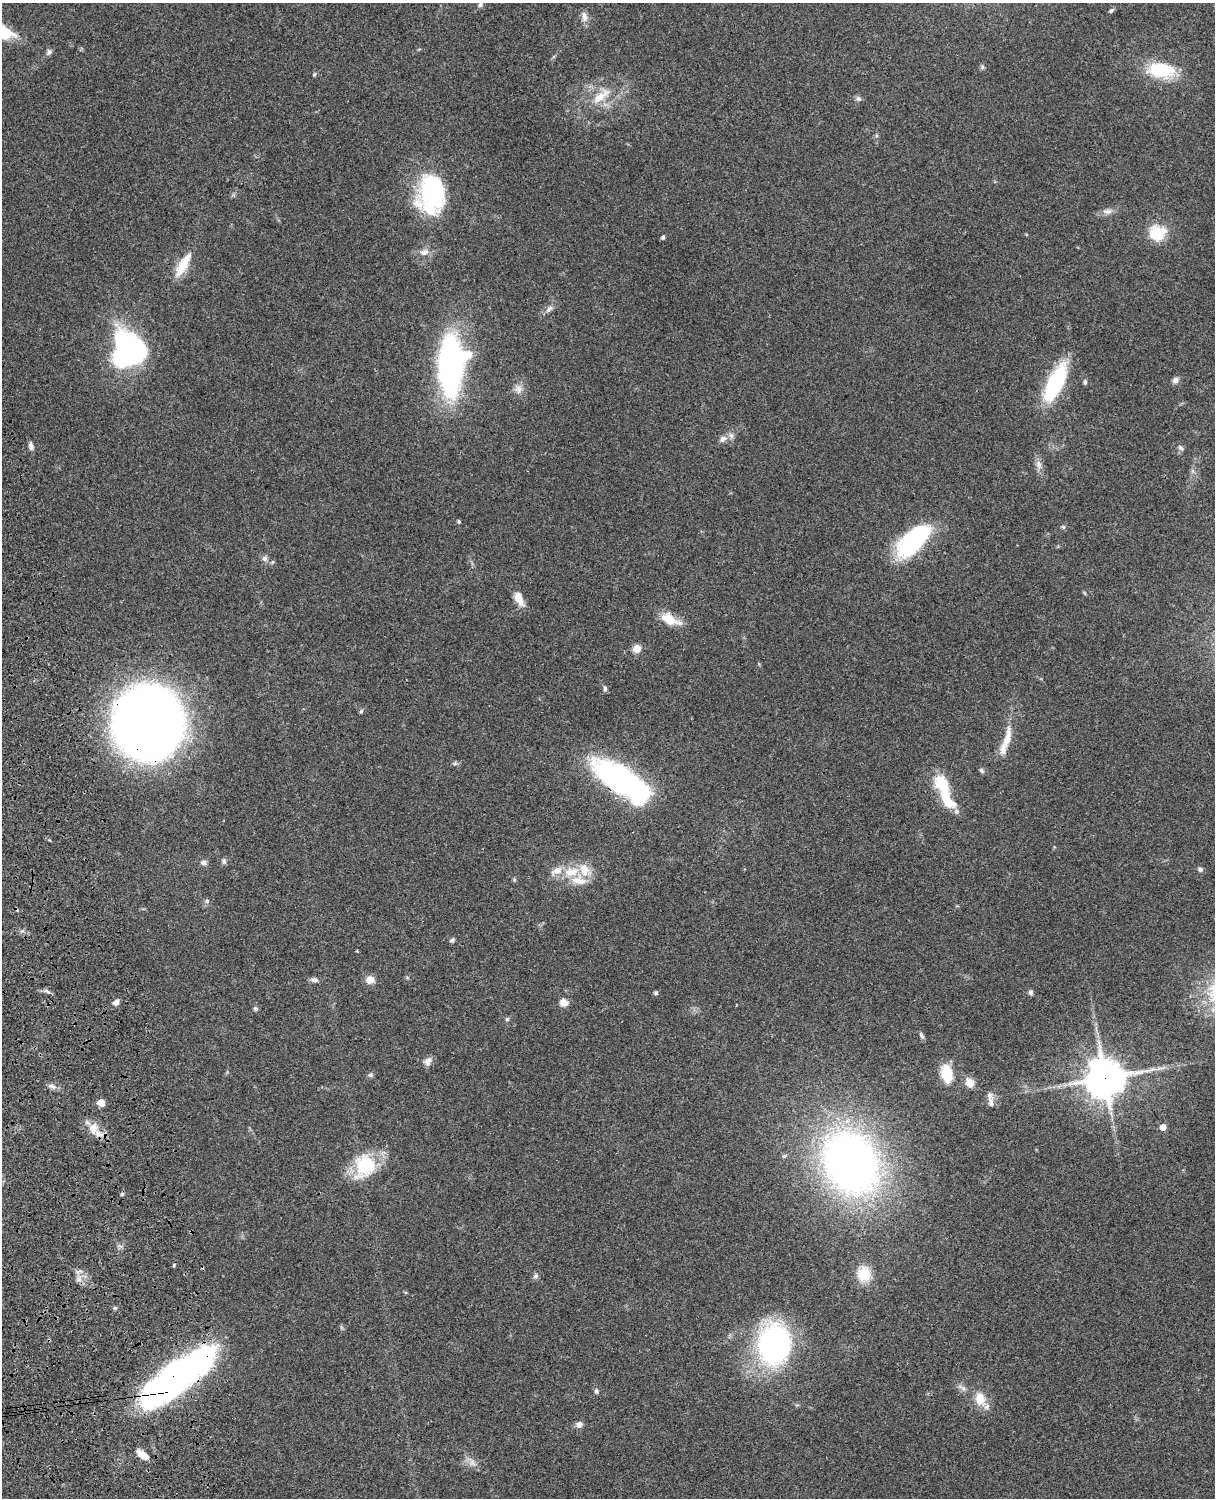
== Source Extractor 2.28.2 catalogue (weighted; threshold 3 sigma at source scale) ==
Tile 7 of 4 x 3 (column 3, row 2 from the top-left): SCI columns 2545-3757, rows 1773-3268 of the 5088 x 4928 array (HDU 1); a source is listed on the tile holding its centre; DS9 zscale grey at full resolution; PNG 1217 x 1500 px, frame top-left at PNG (2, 3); no overlay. Shown black and unused: <1% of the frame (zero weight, under 3 of 4 exposures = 6% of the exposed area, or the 3 px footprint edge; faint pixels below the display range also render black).
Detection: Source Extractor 2.28.2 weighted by HDU 2 'WHT'; one run over the whole footprint, this tile lists its part. Background 0.0768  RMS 0.0058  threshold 0.0259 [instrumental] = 3 sigma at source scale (4.5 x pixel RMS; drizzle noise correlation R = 1.50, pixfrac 1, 0.05/0.05 arcsec/px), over >= 5 px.
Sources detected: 97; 4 inside a brighter object's white glare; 1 cosmic-ray / hot-pixel residue — not listed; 6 inside a brighter listed object's ellipse — not listed separately; the other 86 listed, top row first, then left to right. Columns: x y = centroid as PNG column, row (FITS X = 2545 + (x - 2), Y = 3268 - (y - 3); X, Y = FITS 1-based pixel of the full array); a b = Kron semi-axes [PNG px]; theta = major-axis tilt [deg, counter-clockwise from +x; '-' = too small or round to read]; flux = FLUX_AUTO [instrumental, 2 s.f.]
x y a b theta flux
481 4 11 6 67 1.9
1111 11 7 4 39 1.2
584 16 15 7 -81 3.3
6 33 19 14 -28 13
49 52 8 7 - 1.7
982 67 6 5 - 0.96
1161 70 34 18 -6 27
314 74 6 5 - 0.84
601 96 31 11 38 12
858 98 8 7 - 1.6
434 191 42 29 -72 57
1108 211 14 7 5 3.1
1157 233 23 20 13 15
663 237 5 4 - 1.1
424 252 13 9 17 3.8
183 265 35 11 60 13
549 309 12 6 48 2.4
128 351 25 19 -64 190
451 365 48 23 87 190
1175 380 8 7 - 2.5
1085 382 7 5 89 1
1055 383 43 15 64 49
518 389 12 10 -83 3.7
723 439 13 8 38 3.2
31 446 10 6 -79 1.9
1181 448 9 5 -41 1.4
1039 465 15 8 -77 3.4
459 521 4 4 - 0.75
1063 527 6 5 - 0.94
913 541 43 19 46 62
265 558 8 7 - 2
272 562 6 4 22 0.89
519 599 19 8 -64 6.3
669 619 21 11 -30 11
637 649 9 9 - 4.5
605 689 8 5 -88 1.3
361 711 6 5 - 0.86
148 723 49 47 69 640
1007 737 36 9 77 9.2
455 763 7 4 19 0.99
981 770 7 5 -44 1.2
618 779 47 22 -33 150
942 784 24 15 -55 17
224 861 8 6 -84 1.3
204 863 8 7 - 2
1200 869 7 6 - 1.2
571 872 21 13 14 12
514 879 6 4 -73 0.7
207 901 7 6 - 1.3
452 940 7 5 37 1.2
314 980 10 6 -7 2
370 980 11 10 - 4.3
47 991 10 4 -26 1.5
1031 992 7 5 -72 1.4
656 993 5 5 - 0.95
564 1002 8 7 - 5.1
116 1003 8 6 33 2.7
256 1009 6 5 - 0.99
507 1019 5 5 - 0.96
922 1036 9 5 -62 1.5
428 1061 12 8 61 3.1
946 1073 17 9 -81 19
370 1075 6 6 - 1.1
1105 1078 13 12 - 1400
969 1083 12 10 -53 4.7
52 1086 11 5 -24 2.1
991 1102 17 7 88 3.2
101 1103 8 7 - 4.7
1163 1127 5 4 - 6.1
93 1128 17 12 -78 7.6
851 1163 49 39 -62 380
365 1165 19 16 62 40
122 1194 5 4 - 0.84
174 1265 5 3 - 0.64
864 1274 17 15 -83 14
535 1276 8 6 54 1.5
79 1280 7 4 0 1.7
115 1308 6 4 -43 0.79
774 1344 37 29 81 140
182 1376 85 28 36 210
962 1388 12 6 -28 2.4
596 1391 6 5 - 1.2
980 1399 19 14 -74 9.4
579 1425 8 7 - 2.6
142 1455 15 7 -37 5.6
472 1463 12 8 -43 3.6
Overlapping masked pixels (flux is a lower limit): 5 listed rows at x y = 148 723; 618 779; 1105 1078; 93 1128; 182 1376
Isophote crosses this tile's border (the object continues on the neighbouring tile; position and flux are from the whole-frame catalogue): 2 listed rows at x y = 481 4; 6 33